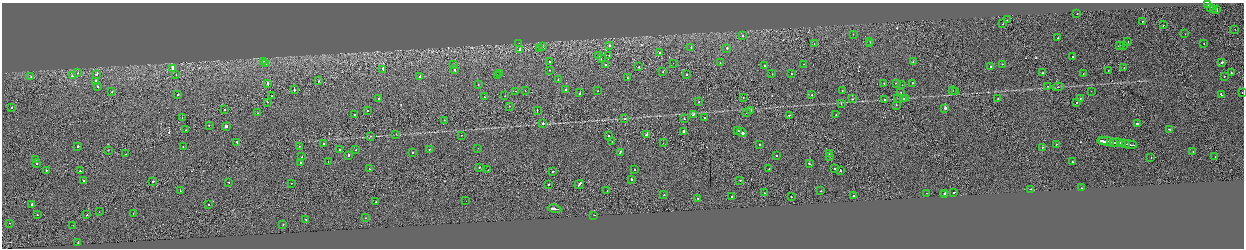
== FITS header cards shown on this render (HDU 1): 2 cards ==
NAXIS1  =                 2484
NAXIS2  =                  492

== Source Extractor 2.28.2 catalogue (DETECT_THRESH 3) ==
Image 2484 x 492 px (HDU 1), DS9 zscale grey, zoomed out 1/2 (1 PNG px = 2 x 2 image px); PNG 1246 x 250 px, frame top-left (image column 1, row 491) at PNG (2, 3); each listed source drawn as its Kron ellipse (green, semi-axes under 4 px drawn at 4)
Background -0.00323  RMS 0.061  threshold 0.182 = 3 sigma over >= 5 px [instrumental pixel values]
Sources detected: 256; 22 cannot appear on this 1/2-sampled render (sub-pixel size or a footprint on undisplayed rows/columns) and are neither listed nor drawn; the other 234 listed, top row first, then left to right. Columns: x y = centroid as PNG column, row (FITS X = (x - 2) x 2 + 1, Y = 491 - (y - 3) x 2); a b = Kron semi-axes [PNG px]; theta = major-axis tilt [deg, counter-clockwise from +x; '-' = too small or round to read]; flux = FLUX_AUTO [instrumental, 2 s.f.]
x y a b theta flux
1208 5 2 1 - 40
1210 8 2 1 - 38
1213 9 2 1 - 6.1
1216 9 2 2 - 260
1077 14 2 1 - 27
1007 20 2 1 - 26
1142 22 2 1 - 17
1003 24 2 2 - 68
1163 25 2 1 - 45
1235 29 2 1 - 11
853 34 2 1 - 17
1185 34 2 1 - 9.9
742 36 2 2 - 46
1058 38 2 1 - 130
870 42 2 1 - 74
1128 42 2 2 - 20
519 43 2 2 - 3.9
814 43 2 1 - 16
1204 43 2 1 - 23
870 44 2 2 - 19
1124 45 2 2 - 51
609 46 2 2 - 40
1119 46 2 2 - 81
542 47 2 1 - 150
539 48 2 1 - 31
691 48 3 2 - 74
727 48 2 2 - 62
520 49 2 2 - 43
659 53 2 2 - 77
598 55 2 1 - 67
609 56 2 1 - 41
1073 56 2 1 - 99
601 59 2 1 - 25
263 61 2 2 - 25
549 62 2 1 - 32
720 62 2 2 - 25
913 62 2 2 - 32
1222 62 2 2 - 120
673 63 2 1 - 12
265 64 2 2 - 70
605 64 2 2 - 22
803 64 2 1 - 47
1002 64 2 2 - 45
454 65 2 2 - 14
765 66 2 2 - 50
639 67 2 2 - 37
990 67 2 2 - 28
173 68 3 2 - 250
1124 68 2 1 - 35
383 69 2 2 - 140
455 70 2 2 - 190
549 70 2 2 - 24
1108 70 2 1 - 24
663 72 2 2 - 88
78 73 2 2 - 34
1043 73 2 1 - 75
1083 73 2 2 - 44
1231 73 2 2 - 310
97 74 2 2 - 290
500 74 2 2 - 28
687 74 2 2 - 54
772 74 2 2 - 30
791 74 2 2 - 26
176 75 2 1 - 37
73 76 2 2 - 350
420 76 2 2 - 80
497 76 2 2 - 23
1224 76 2 2 - 120
31 77 2 2 - 27
627 78 2 2 - 37
558 79 2 2 - 28
319 81 2 2 - 42
96 82 3 2 - 120
884 83 2 2 - 32
912 83 2 2 - 69
268 84 4 2 - 210
478 84 2 2 - 47
896 84 2 2 - 71
902 85 2 1 - 36
1047 86 2 1 - 36
97 87 2 2 - 64
1058 87 5 1 - 9.5
294 90 2 2 - 74
566 90 2 1 - 400
842 90 2 2 - 43
952 90 2 2 - 39
112 91 2 2 - 57
515 91 2 1 - 56
525 91 2 1 - 15
598 91 2 2 - 11
1091 91 2 2 - 22
901 92 2 1 - 30
955 92 2 1 - 26
1242 92 2 1 - 28
580 93 2 2 - 120
1221 94 3 2 - 110
178 95 2 2 - 89
812 95 2 2 - 47
272 96 2 1 - 40
505 96 2 1 - 19
484 97 2 2 - 39
379 98 2 2 - 65
743 98 2 1 - 24
898 98 4 2 - 5.9
906 98 2 2 - 20
998 98 2 2 - 68
1081 98 2 1 - 23
852 99 2 2 - 35
903 99 2 2 - 180
884 100 2 1 - 31
267 102 2 2 - 54
699 102 2 2 - 75
841 103 2 2 - 28
1076 103 2 2 - 27
896 105 2 2 - 480
509 106 2 1 - 13
12 107 2 2 - 35
945 108 2 2 - 1600
224 110 2 2 - 62
537 110 2 1 - 98
367 111 2 2 - 39
751 111 2 2 - 79
257 113 2 1 - 39
746 113 2 1 - 23
354 114 2 1 - 22
693 114 3 2 - 140
836 114 2 2 - 22
789 115 2 2 - 65
182 118 2 1 - 19
705 118 2 2 - 140
625 119 2 2 - 36
684 119 2 2 - 110
444 120 2 1 - 27
543 123 2 2 - 240
1138 123 4 2 - 190
209 125 2 2 - 28
226 126 2 2 - 1600
1169 129 2 2 - 96
186 130 2 2 - 30
738 130 3 2 - 160
683 131 2 2 - 370
742 132 5 2 - 310
396 134 2 2 - 13
647 134 4 2 - 920
461 135 2 2 - 20
608 135 2 2 - 84
370 136 4 2 - 7
612 141 2 1 - 23
1103 141 5 2 - 250
1106 141 8 2 -8 360
1113 142 3 1 - 260
237 143 3 2 - 120
663 143 2 1 - 24
1118 143 8 2 -5 700
324 144 2 2 - 82
760 144 2 2 - 72
1056 144 2 2 - 38
1124 144 5 1 - 190
1130 144 7 2 -8 370
78 146 2 2 - 97
183 146 2 2 - 35
299 146 2 1 - 21
1042 147 2 2 - 67
478 148 2 1 - 17
340 149 2 2 - 64
429 149 2 2 - 18
108 150 2 1 - 55
356 150 2 2 - 38
413 152 2 2 - 60
620 152 3 2 - 150
1193 152 2 2 - 18
829 153 3 1 - 170
126 154 2 1 - 24
348 156 2 2 - 350
776 156 2 2 - 43
830 156 2 2 - 37
1215 156 2 1 - 64
302 157 2 2 - 43
1151 158 2 1 - 23
35 160 3 2 - 110
328 161 2 1 - 7.4
1072 162 2 2 - 95
300 163 2 2 - 82
809 163 2 2 - 78
36 164 2 2 - 37
369 168 3 2 - 75
479 168 2 1 - 58
835 168 2 2 - 30
769 169 2 2 - 30
46 170 2 2 - 35
488 170 2 1 - 13
634 170 2 2 - 43
840 170 3 2 - 99
80 171 2 2 - 66
552 172 2 2 - 63
631 179 2 2 - 98
84 180 2 2 - 72
740 180 2 1 - 130
153 181 2 2 - 54
229 183 2 2 - 42
291 183 2 1 - 29
579 184 5 2 - 230
548 185 2 2 - 53
1081 188 2 1 - 35
1031 189 2 1 - 49
607 190 2 1 - 72
180 191 2 2 - 84
821 191 2 2 - 49
764 193 2 1 - 7.2
926 193 2 1 - 39
945 193 2 2 - 310
953 193 2 2 - 150
664 195 2 2 - 64
945 195 3 2 - 410
731 196 2 2 - 100
854 196 2 2 - 90
791 197 2 1 - 44
698 198 2 2 - 13
466 201 2 1 - 17
376 202 2 1 - 41
32 204 2 2 - 230
209 205 2 2 - 52
554 209 7 2 -11 320
99 212 2 1 - 16
133 214 2 1 - 16
37 215 2 2 - 28
87 215 2 2 - 25
594 215 2 2 - 71
366 218 2 1 - 21
306 220 2 2 - 74
9 223 2 1 - 46
283 224 2 2 - 47
73 225 2 1 - 32
78 242 2 2 - 92
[22 sub-pixel or undisplayed-footprint detections neither listed nor drawn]